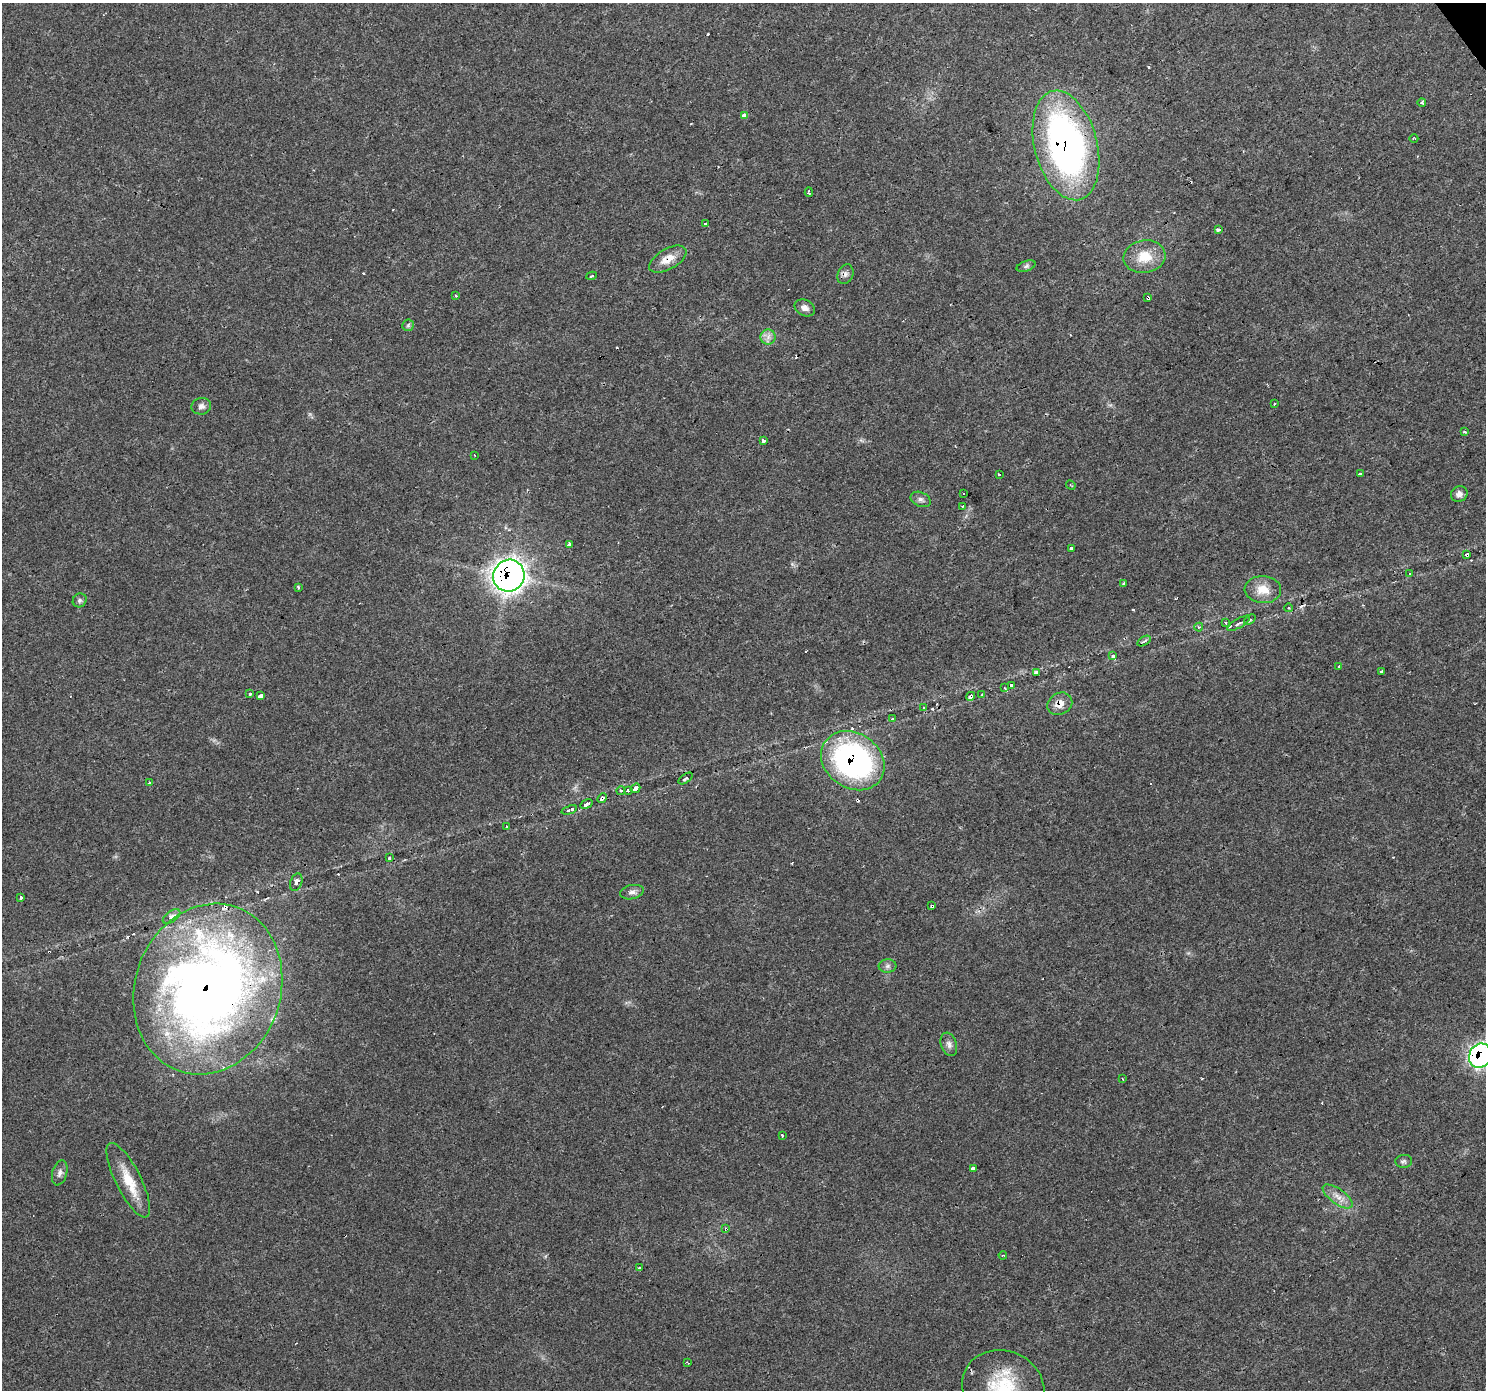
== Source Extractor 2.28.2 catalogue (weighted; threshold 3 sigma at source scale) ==
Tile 10 of 4 x 4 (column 2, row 3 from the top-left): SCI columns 1485-2968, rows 1576-2963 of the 5935 x 5862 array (HDU 1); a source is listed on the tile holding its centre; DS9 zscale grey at full resolution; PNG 1488 x 1392 px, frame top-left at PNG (2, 3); each listed source drawn as its Kron ellipse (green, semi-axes under 4 px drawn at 4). Shown black and unused: <1% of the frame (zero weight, under 3 of 4 exposures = <1% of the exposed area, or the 3 px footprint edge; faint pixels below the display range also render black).
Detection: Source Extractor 2.28.2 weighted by HDU 2 'WHT'; one run over the whole footprint, this tile lists its part. Background 0.0161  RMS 0.003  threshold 0.0136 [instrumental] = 3 sigma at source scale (4.5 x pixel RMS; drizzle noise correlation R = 1.50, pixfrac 1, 0.0396/0.0396 arcsec/px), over >= 5 px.
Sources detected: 113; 20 cosmic-ray / hot-pixel residue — neither listed nor drawn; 4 inside a brighter listed object's ellipse — not listed separately; the other 89 listed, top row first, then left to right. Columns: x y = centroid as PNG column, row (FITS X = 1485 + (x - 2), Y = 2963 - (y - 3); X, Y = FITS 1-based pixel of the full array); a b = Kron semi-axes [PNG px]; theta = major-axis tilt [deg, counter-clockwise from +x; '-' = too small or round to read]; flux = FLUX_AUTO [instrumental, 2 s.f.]
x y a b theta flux
1422 102 4 3 - 2.1
744 116 4 3 - 12
1414 139 4 2 - 0.35
1066 145 56 31 -76 120
809 192 4 3 - 0.67
705 224 3 3 - 2.7
1218 230 3 3 - 2.3
1144 257 21 16 7 7.1
668 259 20 10 30 4.1
1026 266 10 5 19 0.75
845 274 10 7 67 1.2
591 276 5 4 - 0.56
456 296 3 2 - 0.54
1148 298 3 3 - 1.9
805 308 10 8 -26 1.6
408 325 6 5 - 0.54
768 337 7 7 - 1.4
1274 404 3 3 - 0.34
201 406 9 8 - 1.3
1464 432 4 3 - 0.58
763 441 3 3 - 9.7
474 455 2 2 - 0.21
1360 474 4 3 - 2.5
999 475 3 3 - 1.9
1071 485 5 2 - 0.22
964 493 3 3 - 1.7
1459 494 8 7 - 1.4
921 499 10 7 -24 1.2
962 506 3 3 - 0.56
569 544 3 3 - 2.2
1071 548 3 3 - 1.3
1467 555 4 3 - 1.2
1410 574 4 3 - 0.63
509 576 16 15 - 210
1123 583 3 3 - 0.87
298 587 3 3 - 1.4
1263 590 18 13 -5 4.8
80 600 7 6 - 0.76
1289 608 4 3 - 0.39
1250 620 7 4 40 0.7
1225 623 3 3 - 0.41
1238 623 13 4 29 1.2
1199 627 4 4 - 0.43
1144 641 7 3 32 0.51
1113 656 3 3 - 0.94
1339 667 3 3 - 0.49
1036 672 3 3 - 6.4
1381 672 3 3 - 0.78
1011 685 3 3 - 0.76
1005 688 4 2 - 0.24
250 694 3 3 - 0.61
982 695 3 3 - 0.25
260 696 4 3 - 2.7
971 696 5 3 - 1.6
1060 704 13 10 29 3.1
924 708 3 3 - 0.58
892 719 3 3 - 0.6
853 761 33 27 -35 75
685 778 8 4 34 0.84
149 783 3 3 - 1.6
635 788 5 3 - 1.3
628 790 4 3 - 1
621 791 4 4 - 0.47
602 798 5 4 - 1.6
586 804 6 3 32 1.2
569 810 8 3 20 1.1
507 826 3 3 - 0.73
389 858 3 3 - 0.81
296 882 9 6 71 1.7
632 892 12 7 12 1.3
21 897 3 3 - 3
932 906 4 3 - 2.2
172 917 10 5 36 1.5
887 966 9 6 2 0.99
208 989 87 73 70 280
949 1044 12 7 -71 1.4
1480 1056 12 11 - 68
1123 1079 3 2 - 0.24
782 1136 3 2 - 0.45
1404 1161 8 6 4 0.76
973 1168 4 3 - 4.5
60 1173 13 7 75 1.3
128 1180 41 12 -63 8.5
1338 1196 17 7 -36 2.7
726 1229 3 3 - 1.5
1003 1255 4 3 - 0.49
639 1268 4 2 - 0.54
687 1362 3 2 - 0.27
1003 1388 42 37 -25 24
Overlapping masked pixels (flux is a lower limit): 14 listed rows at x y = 1066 145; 668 259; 1148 298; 1467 555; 509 576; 971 696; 1060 704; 853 761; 602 798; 932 906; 208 989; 1480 1056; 726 1229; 1003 1388
Isophote crosses this tile's border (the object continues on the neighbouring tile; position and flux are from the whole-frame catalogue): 2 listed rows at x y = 1480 1056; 1003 1388